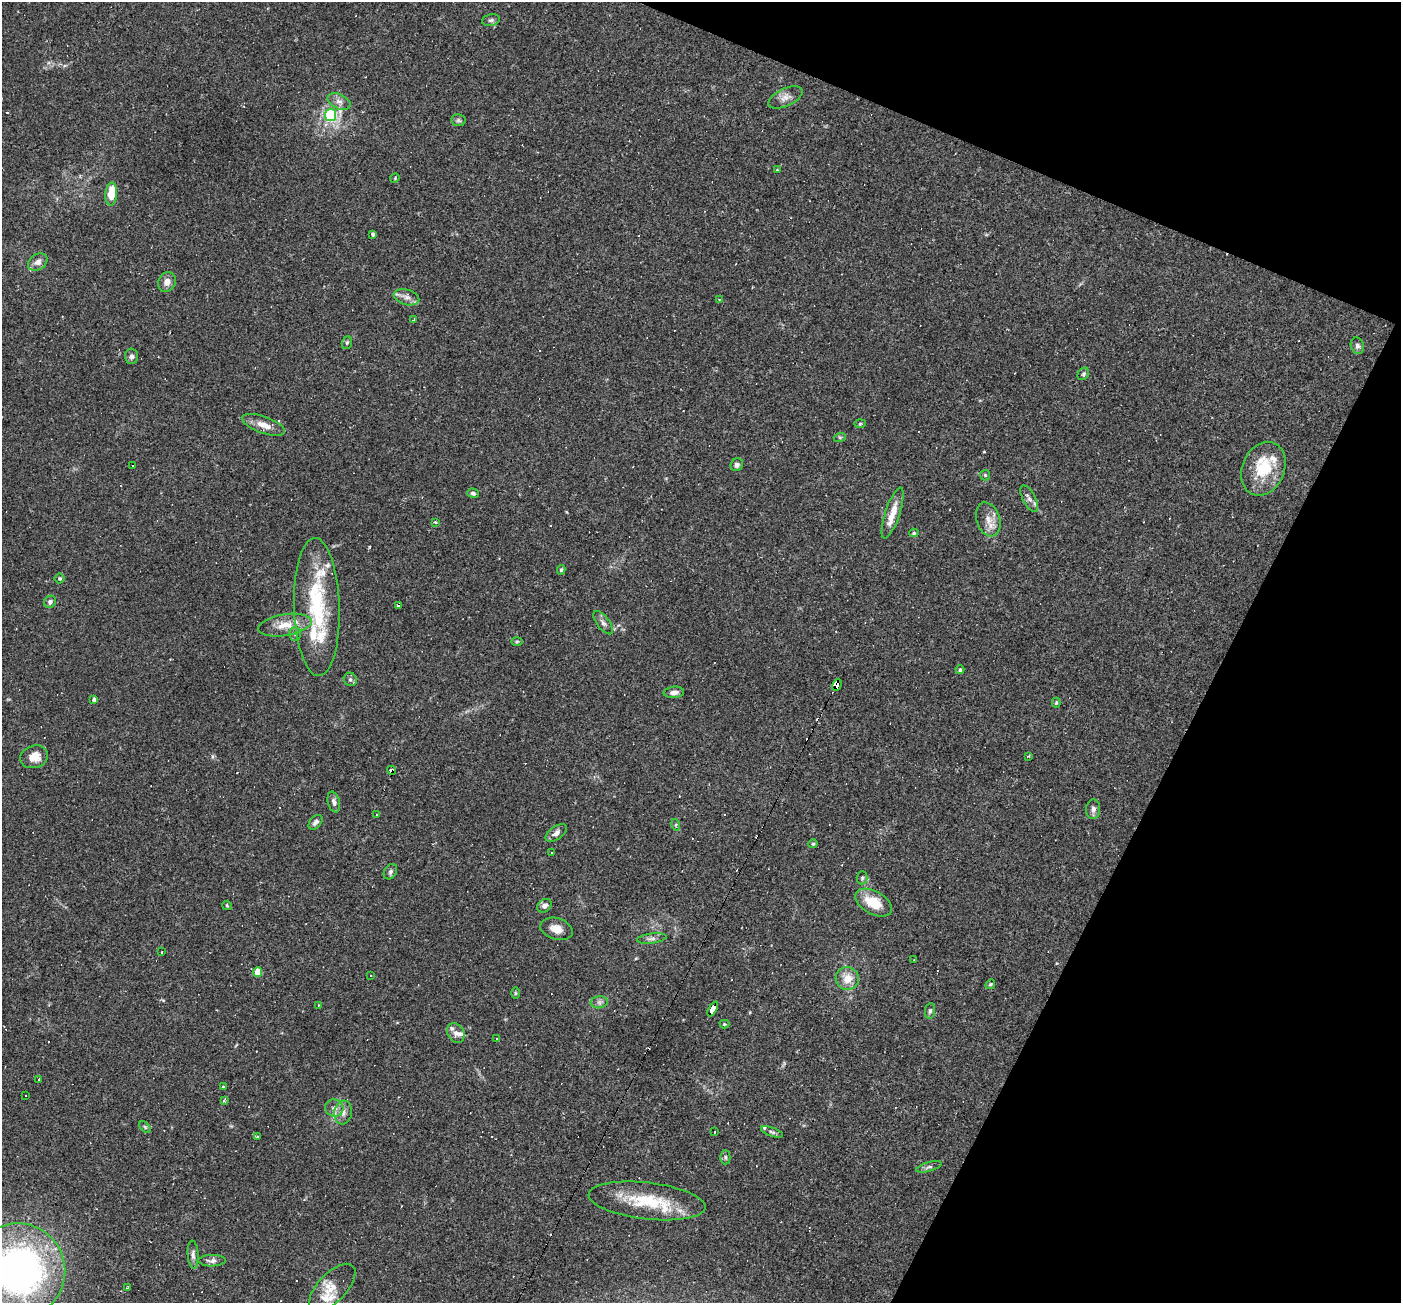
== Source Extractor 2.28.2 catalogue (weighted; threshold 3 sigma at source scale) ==
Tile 8 of 4 x 4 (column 4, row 2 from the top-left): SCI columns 4199-5597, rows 2873-4173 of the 5597 x 5610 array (HDU 1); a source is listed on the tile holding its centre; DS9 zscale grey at full resolution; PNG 1403 x 1305 px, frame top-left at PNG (2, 2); each listed source drawn as its Kron ellipse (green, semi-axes under 4 px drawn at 4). Shown black and unused: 21% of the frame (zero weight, under 2 of 3 exposures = <1% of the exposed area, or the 3 px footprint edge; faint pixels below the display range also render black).
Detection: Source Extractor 2.28.2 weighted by HDU 2 'WHT'; one run over the whole footprint, this tile lists its part. Background 0.0261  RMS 0.0043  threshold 0.0194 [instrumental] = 3 sigma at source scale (4.5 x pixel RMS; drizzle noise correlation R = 1.50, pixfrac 1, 0.05/0.05 arcsec/px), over >= 5 px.
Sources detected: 122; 13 cosmic-ray / hot-pixel residue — neither listed nor drawn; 13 inside a brighter listed object's ellipse — not listed separately; the other 96 listed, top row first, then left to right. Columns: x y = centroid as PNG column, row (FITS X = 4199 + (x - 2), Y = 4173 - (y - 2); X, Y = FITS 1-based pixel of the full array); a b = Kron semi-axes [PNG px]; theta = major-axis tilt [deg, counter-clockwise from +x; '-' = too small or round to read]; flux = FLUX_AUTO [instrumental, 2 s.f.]
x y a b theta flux
491 20 9 5 10 1.1
785 97 18 8 25 3.4
339 101 12 7 -25 2.3
331 115 6 5 - 33
458 120 7 6 - 0.87
777 170 4 4 - 0.38
395 178 5 4 - 0.45
111 194 11 6 85 9.1
373 234 4 4 - 1.4
38 262 10 7 32 2.4
167 282 10 8 66 2.8
407 297 13 7 -15 2.7
719 299 4 2 - 0.25
413 320 3 3 - 1.1
347 343 6 5 - 0.73
1357 346 8 6 -73 1.4
132 356 8 6 -88 1.2
1083 374 6 5 - 0.78
860 424 5 3 - 0.46
263 425 22 8 -20 4.8
840 437 6 4 18 0.53
133 465 2 2 - 0.3
737 465 7 6 - 1.3
1263 469 28 21 67 18
985 475 5 5 - 0.62
473 493 6 4 -16 0.98
1029 499 14 6 -63 2
893 513 27 7 72 6.9
988 519 17 11 -72 4.7
435 522 3 3 - 0.43
914 533 4 4 - 0.65
561 570 5 3 - 0.57
60 578 5 5 - 0.64
50 602 6 5 - 1.4
398 605 4 3 - 1.4
317 607 69 23 -88 36
603 623 14 6 -52 1.9
285 625 27 10 9 7.3
295 634 7 6 - 0.98
517 641 6 4 1 0.56
960 670 4 4 - 0.81
350 679 7 6 - 1.1
837 685 6 4 64 110
674 692 10 5 6 1.9
94 700 4 3 - 1.4
1056 703 5 4 - 0.51
1028 756 4 2 - 0.41
34 757 14 11 17 5.5
391 770 4 4 - 2.9
334 802 10 6 -76 1.6
1093 809 10 7 86 1.8
376 814 3 2 - 0.34
316 822 8 5 47 1.3
676 825 6 3 -73 0.52
556 833 12 6 34 2.2
813 844 5 4 - 0.54
551 853 2 2 - 0.36
390 872 8 6 59 1.2
862 878 6 5 - 0.91
873 903 20 11 -29 11
227 905 5 4 - 0.49
544 906 8 6 42 1.9
556 929 16 10 -17 4.2
652 938 15 5 7 1.5
162 952 3 3 - 0.5
914 959 3 2 - 0.27
258 972 5 4 - 9.8
371 975 3 2 - 0.32
847 978 11 11 - 5.9
990 984 5 4 - 0.56
515 993 6 4 -89 0.53
599 1002 8 6 6 1.4
318 1005 3 2 - 0.43
713 1009 8 4 62 54
930 1011 8 5 81 0.97
724 1024 5 4 - 0.45
456 1033 10 8 -58 2.3
496 1039 3 2 - 0.34
39 1079 3 2 - 0.65
223 1087 3 3 - 1.4
25 1095 3 2 - 0.45
224 1100 3 3 - 0.79
334 1108 9 8 - 2.3
343 1113 12 9 82 2.7
145 1127 7 4 -45 0.62
715 1132 3 2 - 0.51
772 1132 11 4 -19 0.98
257 1137 3 3 - 0.54
725 1157 7 5 89 0.89
929 1167 13 4 16 1.2
647 1201 59 18 -6 23
193 1254 14 5 -86 1.8
212 1261 14 5 1 1.8
19 1270 47 45 -59 190
127 1288 3 3 - 0.75
332 1288 30 14 46 7
Overlapping masked pixels (flux is a lower limit): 4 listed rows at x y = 398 605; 837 685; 391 770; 713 1009
Isophote crosses this tile's border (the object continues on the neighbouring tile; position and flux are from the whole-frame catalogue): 1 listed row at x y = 19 1270